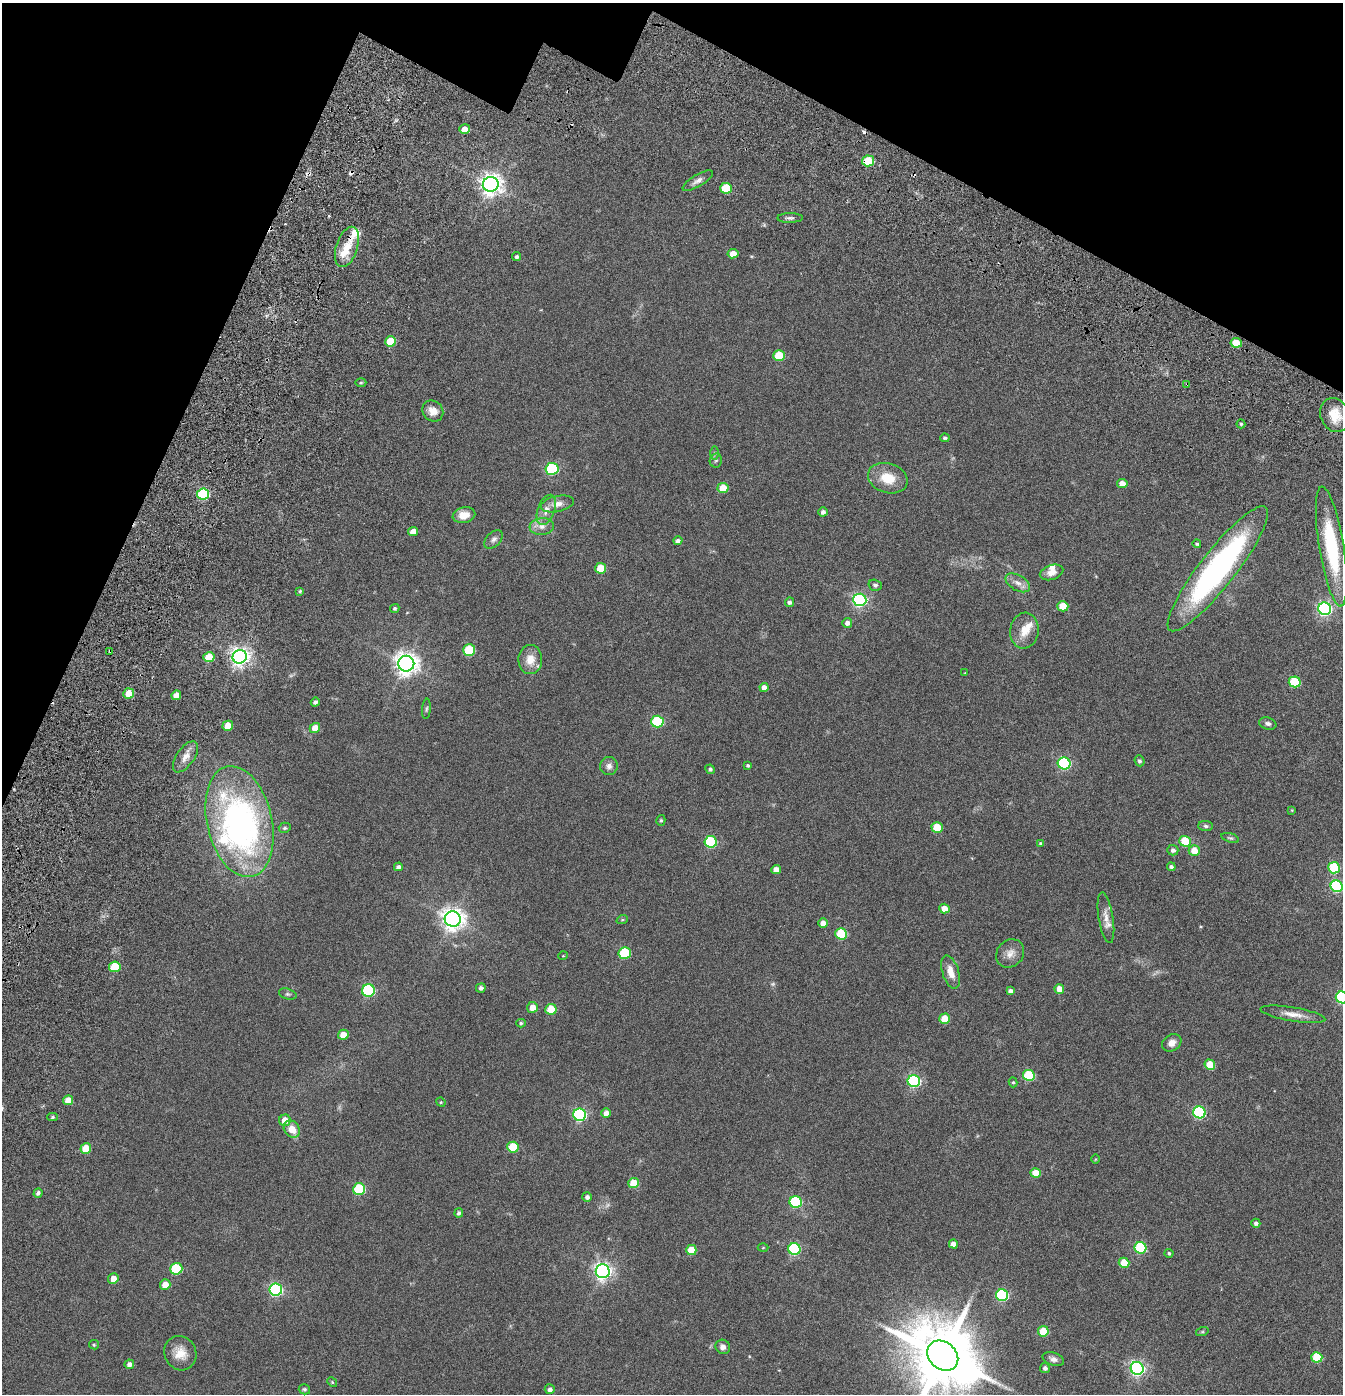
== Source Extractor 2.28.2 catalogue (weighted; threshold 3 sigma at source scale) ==
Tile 2 of 4 x 4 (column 2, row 1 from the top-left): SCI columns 1590-2930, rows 4397-5788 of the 6104 x 6079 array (HDU 1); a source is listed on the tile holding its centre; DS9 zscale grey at full resolution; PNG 1345 x 1396 px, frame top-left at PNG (2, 3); each listed source drawn as its Kron ellipse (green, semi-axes under 4 px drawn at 4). Shown black and unused: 16% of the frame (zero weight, under 3 of 6 exposures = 11% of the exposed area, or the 3 px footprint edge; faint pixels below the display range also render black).
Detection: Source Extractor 2.28.2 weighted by HDU 2 'WHT'; one run over the whole footprint, this tile lists its part. Background 0.139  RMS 0.011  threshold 0.047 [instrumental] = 3 sigma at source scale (4.09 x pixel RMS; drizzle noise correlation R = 1.36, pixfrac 0.8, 0.05/0.05 arcsec/px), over >= 5 px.
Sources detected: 174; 2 too faint to see at this stretch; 2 inside a brighter object's white glare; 3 cosmic-ray / hot-pixel residue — neither listed nor drawn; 5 inside a brighter listed object's ellipse — not listed separately; the other 162 listed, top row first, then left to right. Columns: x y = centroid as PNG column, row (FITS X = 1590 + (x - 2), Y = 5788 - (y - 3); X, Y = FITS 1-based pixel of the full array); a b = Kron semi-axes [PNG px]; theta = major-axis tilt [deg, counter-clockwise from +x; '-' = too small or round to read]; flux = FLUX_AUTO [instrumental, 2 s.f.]
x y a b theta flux
465 129 5 4 - 8.6
868 161 6 5 - 38
698 181 17 6 31 4.6
491 184 8 7 - 660
726 188 6 5 - 31
790 218 13 5 1 2.5
347 247 21 10 72 16
733 254 5 4 - 11
517 257 4 4 - 1.8
391 341 6 5 - 26
1236 343 5 5 - 20
779 356 6 5 - 32
361 382 5 3 - 1.1
1187 384 4 3 - 1.1
433 411 11 9 -49 8.2
1335 415 17 14 -66 16
1241 424 4 4 - 1.4
945 438 5 4 - 1.5
715 453 6 4 89 1.7
716 460 7 6 - 1.9
552 469 6 6 - 96
888 478 20 14 -18 20
1122 483 5 4 - 8.2
723 488 5 5 - 17
203 494 6 5 - 76
557 504 17 8 12 7.6
546 510 16 8 70 8
823 512 4 4 - 3.3
464 515 11 8 11 11
542 526 12 8 5 6.2
413 531 5 4 - 6.7
493 539 11 7 44 3.5
678 541 5 4 - 2.8
1197 544 4 4 - 1.4
1331 546 61 12 -81 78
601 568 5 5 - 20
1218 569 78 18 52 220
1051 572 12 7 17 6.3
1018 583 13 7 -30 6.1
875 585 7 5 -16 2
300 591 4 4 - 1.3
860 600 6 6 - 200
789 602 4 4 - 2.6
1063 606 5 5 - 21
395 608 5 4 - 1.4
1325 609 6 6 - 210
847 623 5 5 - 3.6
1024 630 18 14 82 14
469 650 6 5 - 48
110 651 3 3 - 0.77
209 657 5 5 - 22
240 657 7 6 - 470
530 659 14 11 89 12
406 664 8 8 - 730
965 673 4 3 - 0.65
1295 682 6 5 - 54
764 687 4 4 - 4.4
129 693 5 5 - 14
176 695 5 4 - 7.3
315 702 4 4 - 2.4
426 709 10 4 84 1.8
657 722 6 6 - 78
1268 723 9 6 -18 2.6
228 726 5 5 - 14
315 728 5 5 - 9
186 757 18 8 55 7.8
1139 761 5 5 - 2.3
1064 763 6 6 - 120
609 766 9 8 - 4.2
748 766 4 3 - 1.4
710 769 5 4 - 1.9
1292 810 4 3 - 0.71
661 820 5 4 - 1.4
240 822 56 32 -77 310
1206 826 7 5 -3 2
937 827 5 5 - 28
285 828 6 5 - 1.6
1230 838 9 4 -17 1.7
1185 841 6 5 - 42
711 842 6 6 - 80
1041 843 4 4 - 1.2
1173 850 5 5 - 3.3
1194 851 5 5 - 13
398 867 4 4 - 2.4
1171 867 4 4 - 2.3
1334 868 6 5 - 65
776 870 5 4 - 6.6
1337 886 6 5 - 95
944 909 5 4 - 9.6
1106 918 25 7 -81 8.6
453 919 8 7 - 700
622 920 6 3 19 1
823 923 5 5 - 7.5
841 934 6 5 - 48
625 953 6 6 - 62
1010 953 15 13 48 8.1
563 956 5 3 - 0.72
115 967 6 5 - 38
951 972 17 8 -72 10
481 988 5 4 - 2.9
1059 989 5 4 - 8.5
368 990 6 6 - 120
1010 991 4 4 - 2.9
288 994 9 5 -15 2
1342 997 6 6 - 110
532 1007 5 5 - 8.9
551 1009 5 5 - 31
1293 1014 33 7 -9 9.9
945 1019 5 5 - 22
521 1023 5 4 - 1.3
343 1035 5 5 - 12
1172 1043 10 8 30 5.9
1210 1065 5 5 - 25
1029 1075 6 5 - 52
914 1081 6 6 - 140
1013 1082 5 4 - 1.2
68 1100 5 5 - 10
441 1102 5 4 - 0.97
1199 1112 6 6 - 110
606 1113 5 4 - 5.9
580 1115 6 6 - 140
53 1117 5 4 - 1.5
285 1120 6 6 - 12
292 1129 9 7 -53 12
513 1147 6 5 - 36
86 1149 5 5 - 22
1095 1159 5 3 - 0.73
1036 1173 5 5 - 15
633 1183 5 5 - 23
359 1189 6 6 - 65
38 1193 5 4 - 2.4
587 1197 5 5 - 2.6
796 1202 6 6 - 87
459 1213 5 4 - 2.2
1256 1223 4 4 - 2.6
953 1244 4 4 - 6.5
763 1248 5 3 - 0.84
1140 1248 6 5 - 77
794 1249 6 6 - 110
691 1250 5 5 - 21
1169 1253 4 3 - 1.5
1124 1263 5 5 - 22
176 1269 6 6 - 60
603 1271 7 7 - 380
113 1279 5 5 - 8.4
165 1284 5 5 - 9.2
276 1290 6 6 - 160
1002 1295 6 6 - 100
1043 1331 5 5 - 25
1202 1332 6 4 18 1.2
94 1345 5 4 - 1.2
723 1347 7 7 - 3.7
180 1353 17 16 - 13
943 1356 17 13 -42 7900
1317 1357 5 5 - 35
1053 1359 11 6 -18 3.8
129 1364 5 4 - 3.9
1045 1368 5 5 - 2.7
1137 1368 6 6 - 260
332 1382 5 4 - 1.1
304 1389 5 5 - 1.5
550 1389 5 4 - 3.1
Overlapping masked pixels (flux is a lower limit): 3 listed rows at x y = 868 161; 1187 384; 110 651
Isophote crosses this tile's border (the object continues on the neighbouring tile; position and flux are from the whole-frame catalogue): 3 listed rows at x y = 1337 886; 1342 997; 943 1356